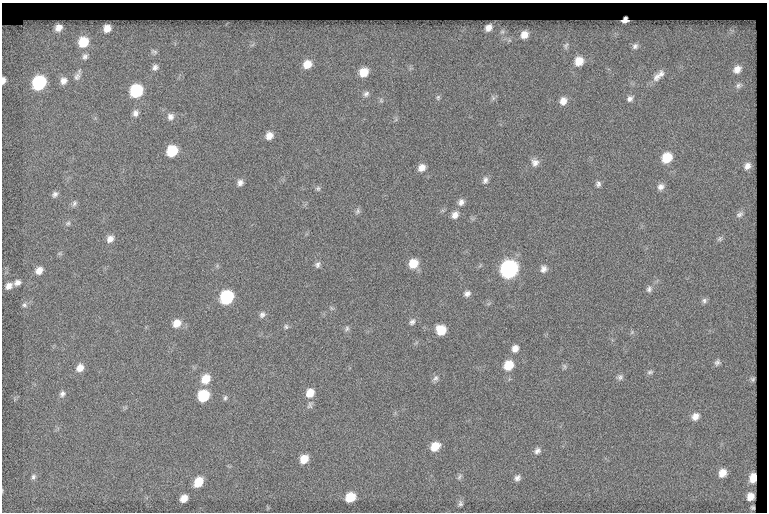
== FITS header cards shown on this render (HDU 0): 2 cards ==
NAXIS1  =                  765
NAXIS2  =                  510

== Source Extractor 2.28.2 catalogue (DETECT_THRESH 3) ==
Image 765 x 510 px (HDU 0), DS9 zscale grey, 1 PNG px = 1 image px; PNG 769 x 514 px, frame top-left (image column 1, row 510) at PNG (2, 3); no overlay
Background 153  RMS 7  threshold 20.9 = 3 sigma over >= 5 px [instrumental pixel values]
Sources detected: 106; all 106 listed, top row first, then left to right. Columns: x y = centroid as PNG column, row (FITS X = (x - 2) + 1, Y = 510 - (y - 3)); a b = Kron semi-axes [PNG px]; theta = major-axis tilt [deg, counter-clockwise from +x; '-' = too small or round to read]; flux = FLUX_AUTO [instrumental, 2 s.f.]
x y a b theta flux
625 20 6 5 - 2600
58 28 7 6 - 4100
107 28 7 7 - 4700
488 28 7 6 - 3300
731 31 10 8 -59 2500
502 32 9 7 45 1900
524 35 11 9 51 4900
509 40 7 6 - 1300
83 42 12 11 - 14000
252 45 8 4 36 1000
566 45 12 8 65 2000
635 46 9 8 - 2200
154 52 10 8 -31 1800
85 56 12 9 43 2700
579 61 12 11 - 7100
307 64 11 10 - 6500
155 67 9 8 - 2100
737 69 12 10 44 4500
364 72 10 9 - 7800
661 74 11 9 83 2500
77 77 13 8 59 2600
656 77 13 10 61 3400
3 80 6 4 83 1900
63 81 10 9 - 3300
39 83 10 8 59 49000
738 85 9 7 31 1600
136 91 9 8 - 34000
366 94 9 7 29 1700
438 97 7 5 75 890
493 98 7 5 49 1000
630 98 9 7 41 1800
381 100 7 5 -48 850
563 101 9 8 - 3700
135 113 8 7 - 2200
170 117 10 9 - 2500
269 136 8 7 - 3700
172 151 9 8 - 17000
667 158 9 8 - 11000
535 162 10 10 - 2700
747 166 8 7 - 2400
422 168 9 8 - 3500
485 180 10 7 79 1800
240 182 7 7 - 2100
598 184 8 6 87 1400
661 187 8 8 - 2300
318 188 7 7 - 1000
55 194 9 7 41 1600
461 202 9 8 - 2200
74 203 10 6 69 1400
357 211 9 6 70 1100
739 214 10 6 32 1500
455 215 10 8 58 2900
68 223 8 6 41 1200
110 239 10 8 45 3100
720 239 9 6 51 1100
60 254 6 4 -19 690
413 263 9 8 - 7900
317 265 8 6 66 1500
509 269 10 9 - 160000
543 269 9 9 - 2400
39 270 9 7 44 3900
17 283 9 7 17 2100
9 286 9 7 37 2800
649 289 8 7 - 1500
467 293 8 7 - 1900
226 297 9 8 - 45000
704 301 8 7 - 1300
24 305 8 7 - 1300
331 308 7 4 -71 690
262 315 9 7 49 1600
412 322 9 7 52 1500
177 323 10 9 - 5300
286 327 7 6 - 1000
347 329 8 6 53 1100
441 330 8 8 - 9200
632 332 6 5 - 670
515 348 9 7 63 3100
717 363 8 7 - 1500
508 365 10 9 - 9700
564 366 8 5 -72 940
80 368 9 8 - 3900
650 372 8 5 8 1000
620 377 8 8 - 1400
435 378 9 7 48 1600
206 379 10 9 - 7700
753 379 4 3 - 700
310 393 9 8 - 5900
62 394 9 7 49 1700
203 396 9 8 - 22000
225 398 7 5 71 1000
310 405 11 7 66 1600
695 416 10 8 42 3200
435 446 10 8 39 7100
537 451 9 7 44 1900
304 459 8 7 - 6700
722 473 8 7 - 4700
33 477 8 6 78 1300
459 477 10 5 61 1100
517 478 9 7 37 1800
753 478 8 6 79 5500
198 482 9 7 57 9500
750 496 7 6 - 4100
350 497 8 7 - 11000
184 498 7 6 - 4100
460 503 8 6 89 1300
753 508 4 3 - 520
At the frame edge (FLAGS 8, measured only in part): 1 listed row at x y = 3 80